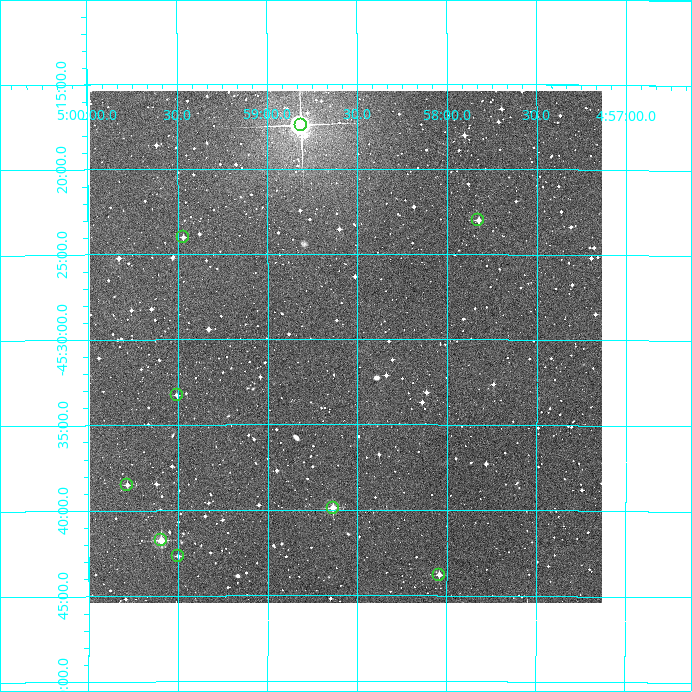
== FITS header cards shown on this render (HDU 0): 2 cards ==
NAXIS1  =                  512
NAXIS2  =                  512

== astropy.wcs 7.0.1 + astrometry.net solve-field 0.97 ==
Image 512 x 512 px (HDU 0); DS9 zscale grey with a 90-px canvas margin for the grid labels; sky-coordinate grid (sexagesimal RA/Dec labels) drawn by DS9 from the SOLVED WCS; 9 Tycho-2 reference stars matched to detected sources circled (green)
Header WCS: RA---TAN/DEC--TAN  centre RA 04:58:34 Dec -45:30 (74.64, -45.51 deg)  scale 3.52 arcsec/px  FOV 30.0' x 30.0'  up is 0 deg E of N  parity normal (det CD < 0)
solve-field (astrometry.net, Tycho-2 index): VERIFIED the header's WCS against the Tycho-2 star catalogue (verified at 2 index scales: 8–9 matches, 0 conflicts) and refined it, rather than solving blind
Solved WCS: RA---TAN-SIP/DEC--TAN-SIP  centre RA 04:58:34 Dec -45:30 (74.64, -45.51 deg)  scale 3.52 arcsec/px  FOV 30.0' x 30.0'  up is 0 deg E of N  parity normal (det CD < 0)
The solver's refit moves the header's centre by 3.7 arcsec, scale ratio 1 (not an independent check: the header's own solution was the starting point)
Tycho-2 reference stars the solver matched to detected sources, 9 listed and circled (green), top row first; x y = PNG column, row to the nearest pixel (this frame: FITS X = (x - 90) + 1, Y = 512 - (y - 91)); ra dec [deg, ICRS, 3 dp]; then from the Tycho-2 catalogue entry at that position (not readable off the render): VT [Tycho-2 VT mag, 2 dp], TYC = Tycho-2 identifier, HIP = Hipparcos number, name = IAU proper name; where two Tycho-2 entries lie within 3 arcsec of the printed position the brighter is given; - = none
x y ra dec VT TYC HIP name
301 125 74.703 -45.290 8.00 8077-1468-1 23146 -
478 220 74.456 -45.383 11.57 8077-1019-1 - -
183 237 74.868 -45.400 11.78 8077-863-1 - -
177 395 74.877 -45.554 12.91 8077-1316-1 - -
127 485 74.946 -45.642 12.19 8077-1691-1 - -
333 508 74.659 -45.664 10.75 8077-812-1 - -
161 540 74.899 -45.696 10.20 8077-1663-1 - -
178 556 74.875 -45.711 12.38 8077-1500-1 - -
439 575 74.511 -45.730 12.25 8077-1364-1 - -